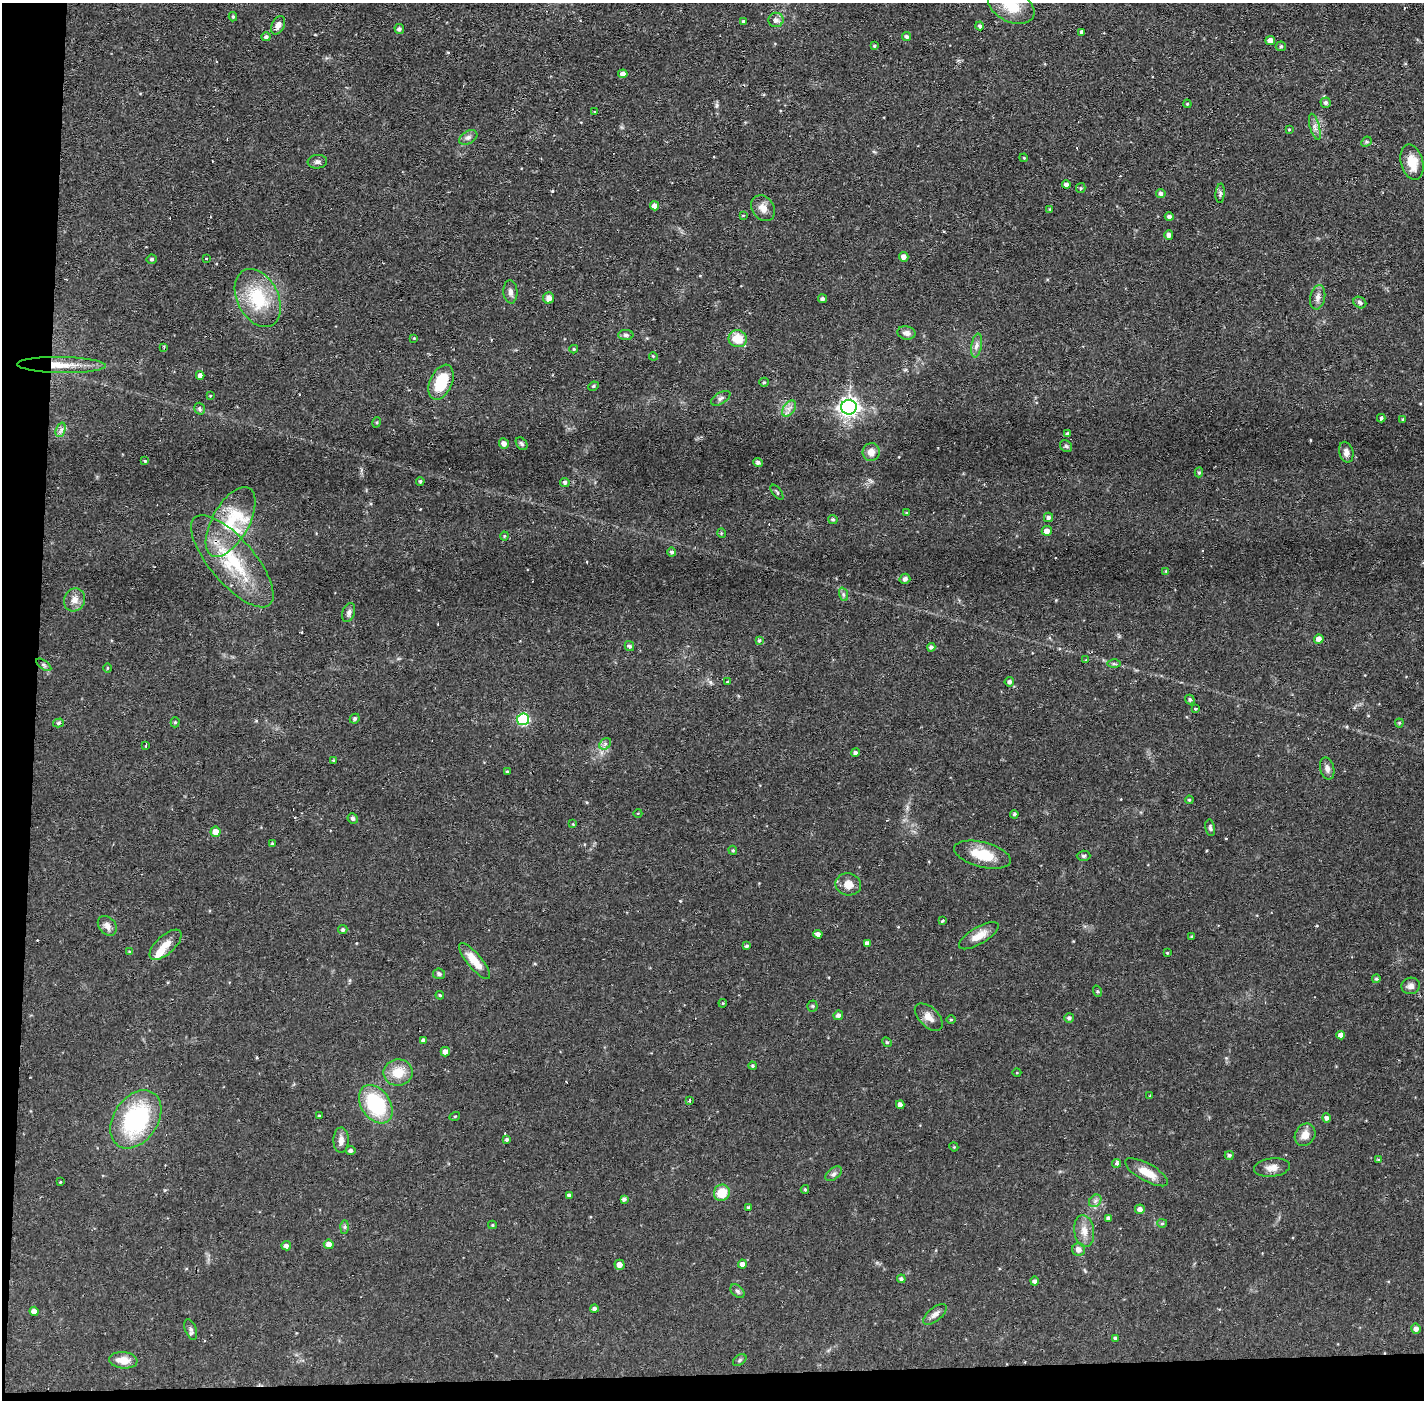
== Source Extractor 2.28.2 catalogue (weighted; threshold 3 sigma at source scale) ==
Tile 7 of 3 x 3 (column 1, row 3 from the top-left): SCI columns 1-1422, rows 54-1451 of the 4267 x 4300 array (HDU 1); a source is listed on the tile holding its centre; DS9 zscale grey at full resolution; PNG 1426 x 1402 px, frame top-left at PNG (2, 3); each listed source drawn as its Kron ellipse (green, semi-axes under 4 px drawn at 4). Shown black and unused: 4% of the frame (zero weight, under 2 of 3 exposures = <1% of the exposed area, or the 3 px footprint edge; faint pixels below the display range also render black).
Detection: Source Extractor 2.28.2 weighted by HDU 2 'WHT'; one run over the whole footprint, this tile lists its part. Background 0.0582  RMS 0.006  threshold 0.0272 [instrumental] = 3 sigma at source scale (4.5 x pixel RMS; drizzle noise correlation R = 1.50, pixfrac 1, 0.05/0.05 arcsec/px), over >= 5 px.
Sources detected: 215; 8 cosmic-ray / hot-pixel residue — neither listed nor drawn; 3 inside a brighter listed object's ellipse — not listed separately; the other 204 listed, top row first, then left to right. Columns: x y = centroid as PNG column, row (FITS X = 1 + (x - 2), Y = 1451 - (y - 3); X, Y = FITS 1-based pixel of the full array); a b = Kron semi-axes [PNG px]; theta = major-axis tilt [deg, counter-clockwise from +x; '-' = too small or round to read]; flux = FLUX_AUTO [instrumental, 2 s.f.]
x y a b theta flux
1011 6 24 15 -26 15
233 17 4 4 - 0.92
776 20 7 7 - 2.6
744 22 4 3 - 5
278 25 10 6 63 3
980 26 4 4 - 1.3
399 29 5 5 - 1.6
1081 32 3 3 - 1.5
266 37 5 4 - 1.4
906 37 4 4 - 1.5
1270 41 5 4 - 3.7
874 46 4 3 - 0.75
1281 46 5 5 - 0.83
623 74 4 4 - 3.2
1325 103 5 5 - 1.5
1187 104 4 4 - 0.66
595 112 4 3 - 0.48
1315 127 13 4 -74 2.6
1289 130 3 3 - 0.6
468 137 10 6 30 2.2
1366 142 6 4 45 0.83
1024 158 4 3 - 0.54
317 162 10 7 6 2.1
1412 162 18 11 -75 11
1066 184 4 3 - 2
1081 188 5 4 - 0.82
1161 193 5 4 - 1.8
1220 193 10 4 86 1.3
654 206 4 4 - 3.4
763 208 14 10 -55 4.8
1050 209 4 4 - 0.48
743 215 4 3 - 0.47
1169 217 4 4 - 1.6
1169 235 4 4 - 2.2
904 257 5 4 - 3.1
206 258 3 2 - 0.53
152 259 5 5 - 1.1
510 292 11 7 -86 2.5
1318 297 12 7 78 3.1
258 298 31 20 -63 32
549 298 5 5 - 4
822 299 4 4 - 1.2
1360 302 7 5 -32 1.4
906 333 9 6 -11 2.7
626 335 8 5 -1 1.5
414 338 4 3 - 0.5
738 339 9 8 - 11
977 345 12 5 80 2.4
164 347 3 2 - 1.2
574 349 4 4 - 0.71
653 356 4 3 - 0.55
61 365 44 8 -1 14
200 375 4 4 - 2.6
441 382 18 11 66 20
764 382 4 4 - 0.86
593 386 5 4 - 0.79
210 396 4 2 - 0.4
721 398 11 5 31 1.7
849 407 8 7 - 250
789 408 9 6 56 2.6
199 409 6 5 - 1.3
1381 418 4 4 - 4.3
1403 419 3 3 - 0.6
377 422 5 3 - 0.62
60 430 7 4 70 1.9
1068 434 4 4 - 1.4
504 443 5 5 - 3.1
522 444 7 5 -55 1.5
1066 446 6 5 - 1.1
871 452 9 8 - 5
1346 452 10 7 -76 3.1
145 461 4 4 - 0.61
758 462 5 4 - 1.7
1199 472 5 4 - 0.89
420 481 4 4 - 0.89
565 482 5 4 - 1.6
777 492 9 4 -51 1.2
906 513 4 4 - 0.61
1049 517 5 4 - 1.8
833 519 4 4 - 1.1
231 522 38 18 61 27
1047 531 5 5 - 3.8
721 533 5 3 - 0.6
504 536 4 4 - 0.62
672 552 4 4 - 1.5
232 561 57 22 -50 43
1166 571 4 3 - 0.55
905 579 5 5 - 1.7
843 594 7 4 -72 1.3
74 600 12 10 65 4.7
349 612 10 6 70 1.9
1319 639 5 4 - 3.3
759 640 4 4 - 0.91
629 646 5 4 - 1.6
931 647 4 4 - 1.5
1086 660 4 4 - 0.47
1114 664 6 4 -1 1.1
44 665 9 4 -36 1.1
107 668 4 3 - 0.54
727 682 3 3 - 1.2
1009 682 5 4 - 1.8
1190 700 5 4 - 1.1
1195 709 3 2 - 0.68
355 719 5 4 - 1.1
523 719 6 6 - 57
175 722 5 4 - 0.89
58 723 5 4 - 1.2
1399 723 4 4 - 0.66
605 744 6 5 - 1.5
146 746 3 2 - 1
855 753 4 4 - 1.6
333 760 3 3 - 0.61
1327 768 11 7 -76 2.6
507 772 3 3 - 0.75
1189 800 4 3 - 0.63
638 813 4 3 - 0.42
1014 814 4 4 - 1
353 818 5 5 - 1.3
573 824 4 4 - 0.52
1210 828 8 5 -79 1.3
215 832 5 5 - 5.6
272 843 4 3 - 0.62
733 850 5 4 - 0.84
982 855 29 12 -15 16
1084 856 7 5 2 1
848 884 13 11 -12 6.1
942 921 3 2 - 0.9
107 926 11 8 -48 3.5
343 930 4 4 - 1.1
818 934 4 4 - 2.5
979 936 22 8 31 7.5
1192 936 4 3 - 0.63
867 943 4 4 - 2
165 945 20 9 42 6.6
746 946 4 4 - 0.82
130 952 4 3 - 0.93
1167 953 3 3 - 0.5
474 961 22 7 -50 9.9
439 974 6 5 - 1.5
1376 979 4 4 - 1
1411 986 9 8 - 2.7
1097 991 6 4 -71 0.67
440 995 4 3 - 0.74
723 1003 4 3 - 0.54
812 1006 5 5 - 0.82
838 1015 5 4 - 1.9
929 1017 17 9 -44 4.9
1069 1018 5 5 - 1.4
951 1020 5 3 - 0.65
1341 1035 4 4 - 2.8
423 1040 4 3 - 1.7
887 1042 5 4 - 0.79
445 1052 5 4 - 2.8
753 1066 4 3 - 0.75
398 1073 15 13 9 11
1017 1073 4 3 - 0.45
1150 1096 3 3 - 0.56
690 1100 3 3 - 2.9
376 1104 21 14 -56 45
900 1105 4 4 - 2.2
319 1116 3 3 - 0.71
455 1116 5 3 - 0.52
1326 1118 5 4 - 1.7
136 1119 32 22 56 67
1305 1135 12 10 56 5.7
341 1140 12 7 89 3.5
506 1140 4 4 - 1
954 1147 4 3 - 0.55
350 1151 5 4 - 1.5
1229 1155 4 4 - 1.1
1378 1160 4 3 - 0.7
1117 1163 4 4 - 1.6
1272 1168 18 9 7 4.9
1147 1172 24 8 -29 9.2
834 1174 9 5 36 1.9
60 1182 3 3 - 0.61
805 1189 4 3 - 0.74
722 1193 8 8 - 13
569 1195 4 3 - 1.4
624 1199 4 4 - 1.5
1095 1201 7 5 46 1.6
749 1207 4 4 - 1.1
1140 1209 5 4 - 2.8
1108 1218 4 4 - 1.6
1162 1223 5 4 - 0.79
492 1225 4 4 - 0.73
345 1227 7 4 89 1
1084 1231 16 10 -82 5.9
329 1244 5 5 - 3.2
286 1246 5 4 - 2.1
1078 1250 6 6 - 3.4
742 1264 4 4 - 2.8
619 1265 5 5 - 3.8
901 1279 4 4 - 1.3
1035 1281 4 4 - 1.6
737 1291 8 5 -41 1.5
594 1309 4 4 - 1.4
34 1311 4 4 - 3.1
935 1314 14 6 39 2.9
191 1329 11 5 -70 1.7
1416 1329 5 5 - 2.6
1115 1338 4 3 - 1.1
123 1360 14 8 -5 7.4
740 1360 7 5 37 1
Overlapping masked pixels (flux is a lower limit): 1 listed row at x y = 61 365
Isophote crosses this tile's border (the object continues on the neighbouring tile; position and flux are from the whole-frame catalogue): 1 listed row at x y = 1011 6